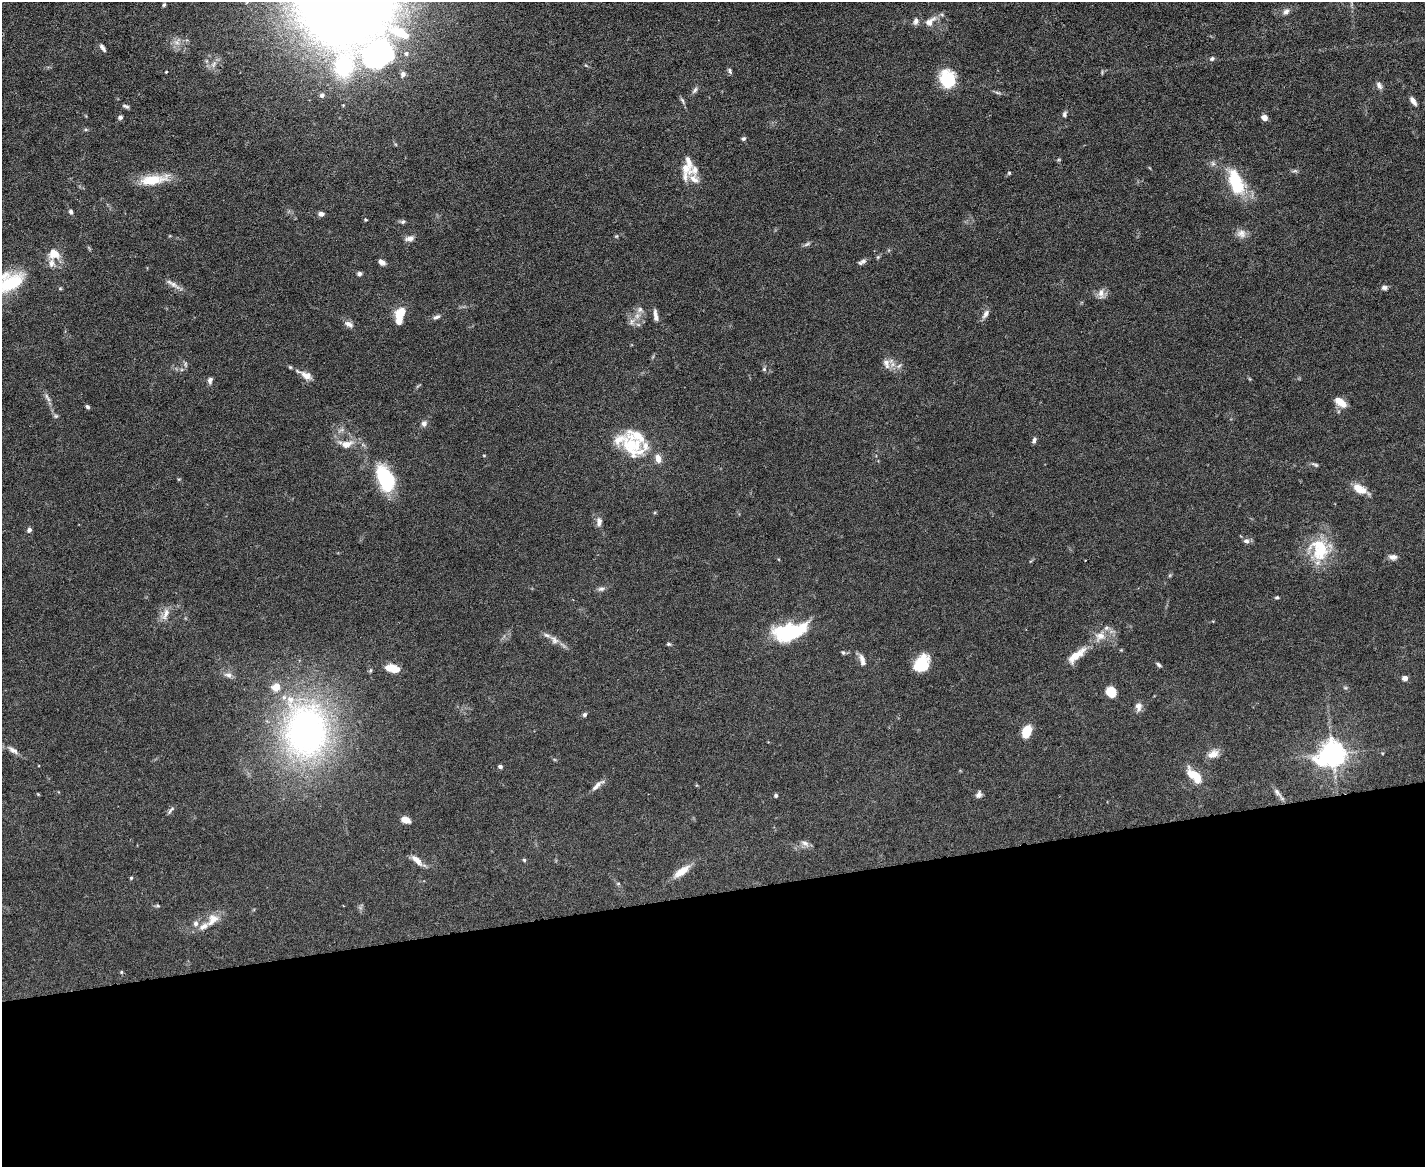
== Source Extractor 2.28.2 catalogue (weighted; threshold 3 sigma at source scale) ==
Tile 11 of 3 x 4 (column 2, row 4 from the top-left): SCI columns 1555-2977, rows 1-1165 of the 4641 x 4660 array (HDU 1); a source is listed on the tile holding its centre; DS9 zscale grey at full resolution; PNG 1427 x 1169 px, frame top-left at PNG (2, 2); no overlay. Shown black and unused: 23% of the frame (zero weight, under 5 of 9 exposures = <1% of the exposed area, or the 3 px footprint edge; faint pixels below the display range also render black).
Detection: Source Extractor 2.28.2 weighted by HDU 2 'WHT'; one run over the whole footprint, this tile lists its part. Background 0.0828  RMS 0.0041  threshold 0.0169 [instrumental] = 3 sigma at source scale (4.09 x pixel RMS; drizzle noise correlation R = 1.36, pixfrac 0.8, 0.05/0.05 arcsec/px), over >= 5 px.
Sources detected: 137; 1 inside a brighter object's white glare — not listed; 21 inside a brighter listed object's ellipse — not listed separately; the other 115 listed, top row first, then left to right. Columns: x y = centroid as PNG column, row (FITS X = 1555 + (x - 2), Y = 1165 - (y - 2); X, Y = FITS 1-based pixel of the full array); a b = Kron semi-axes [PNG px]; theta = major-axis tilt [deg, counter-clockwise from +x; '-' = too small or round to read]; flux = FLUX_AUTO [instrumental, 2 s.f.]
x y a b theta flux
164 5 5 4 - 0.52
1286 12 9 6 48 1.5
916 21 9 7 75 1.5
930 21 19 9 40 3.3
102 48 12 5 -53 1.2
378 54 43 34 22 63
1212 59 6 5 - 0.82
730 71 8 5 -63 0.77
166 72 3 3 - 0.33
947 79 16 13 -71 18
1379 85 10 6 -56 1.3
695 90 10 5 56 1
997 93 9 3 -21 0.7
322 95 6 5 - 0.93
682 100 9 4 -55 0.76
1413 101 10 5 -57 2
126 106 10 4 -20 0.82
1064 114 7 5 71 0.94
120 117 5 5 - 1
1264 118 5 4 - 4.1
743 139 5 5 - 0.73
1213 163 8 6 -68 1
686 168 16 13 -54 4.6
1295 171 8 4 0 0.7
1009 173 5 4 - 0.51
153 180 37 12 9 9.9
1236 182 31 15 -70 19
71 212 6 5 - 0.89
321 214 6 5 - 1.6
366 220 4 4 - 0.52
403 222 6 5 - 0.76
1241 234 13 12 - 2.6
410 238 12 6 13 1.7
807 244 9 4 35 0.82
54 254 14 11 -18 5.2
382 262 8 5 -32 1.5
862 262 12 5 33 1.2
359 274 6 5 - 0.94
11 283 34 17 32 17
172 284 22 6 -31 2.4
1384 287 8 6 -2 1.1
1101 293 14 8 89 2.4
640 309 9 6 89 1.5
400 313 14 10 50 6
986 314 12 6 56 1.7
656 315 15 5 -81 1.9
436 317 10 5 14 1.1
632 321 11 6 61 1.9
349 324 13 7 -31 1.8
185 364 7 4 -90 0.68
886 364 15 9 -74 2.7
899 366 8 4 45 0.93
764 369 6 5 - 0.64
305 375 22 8 -27 3.3
210 380 8 5 80 1.2
46 396 9 4 -80 1.1
1340 402 13 7 -37 5.2
87 407 5 4 - 0.81
56 416 6 5 - 0.63
424 423 7 7 - 1.4
1034 440 7 5 80 1
346 444 17 9 -3 4.4
632 446 37 24 -46 18
484 455 4 3 - 0.28
1315 465 10 4 -23 0.77
385 479 29 15 -68 24
1358 488 15 10 -44 4.8
599 522 11 7 -88 2
29 530 5 5 - 1.3
1246 541 8 7 - 1.4
1319 549 32 25 -75 17
1393 557 10 7 -4 1.8
601 589 10 6 8 1.1
1277 597 5 4 - 0.52
165 614 19 7 72 2.8
790 632 36 18 17 28
1100 636 15 12 38 4.5
554 640 13 8 -48 2.2
668 644 6 4 -14 0.59
843 653 6 5 - 0.57
1076 656 26 9 40 6.6
862 658 12 8 -65 2.3
922 664 18 14 65 12
1159 665 7 4 -40 0.72
394 669 11 9 -3 4.3
371 670 6 4 71 0.48
228 675 12 7 -14 1.9
1405 678 6 6 - 1.6
1345 688 6 4 -1 0.5
1111 692 9 8 - 6.6
1138 706 11 8 -85 1.8
585 715 6 5 - 0.87
306 730 80 62 -87 130
1026 731 12 8 67 7.4
13 750 16 7 -33 2.2
1213 754 15 10 24 3.1
1333 754 9 8 - 420
500 766 5 4 - 0.81
1192 775 19 10 -63 5
597 785 18 5 40 2.2
1277 792 16 6 -52 1.6
979 794 8 6 61 1.5
776 795 4 4 - 0.72
171 810 13 3 49 0.84
406 820 7 5 -25 4.6
805 843 12 7 -23 1.6
417 860 17 7 -42 2.8
524 860 5 5 - 0.5
681 871 22 8 35 5.4
131 878 4 4 - 0.44
618 883 6 4 0 0.46
158 906 6 4 -19 0.51
213 920 18 12 46 5
196 924 8 7 - 1.6
121 972 5 4 - 0.43
Isophote crosses this tile's border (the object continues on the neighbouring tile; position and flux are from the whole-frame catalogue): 1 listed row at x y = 11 283